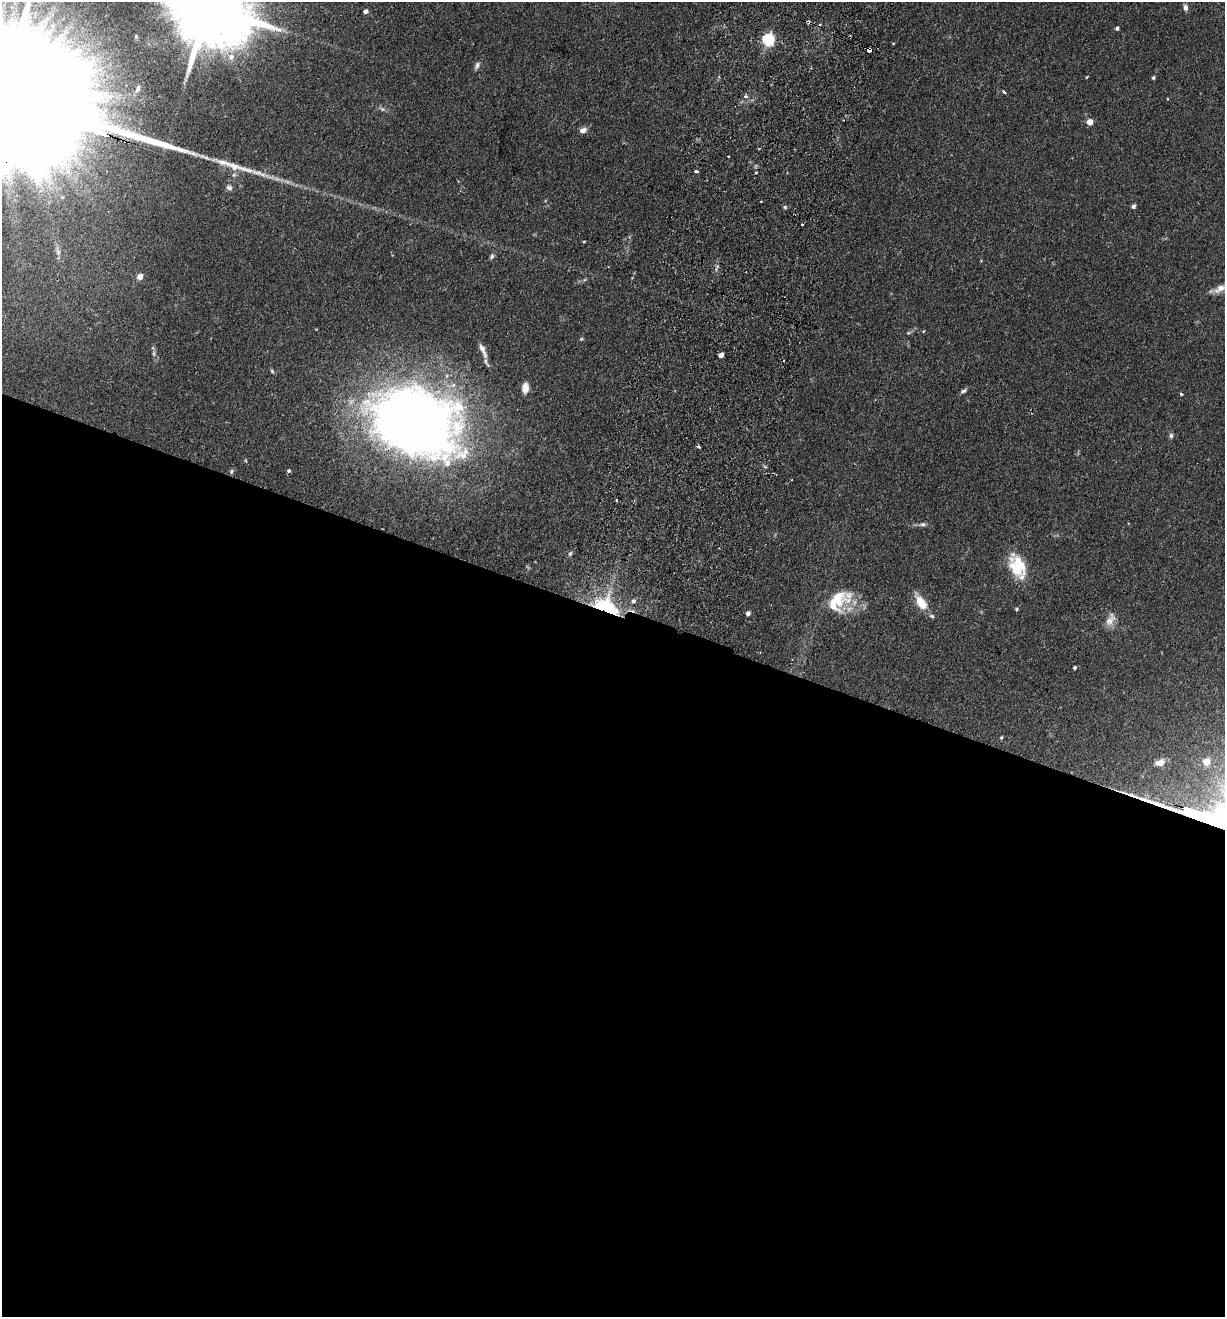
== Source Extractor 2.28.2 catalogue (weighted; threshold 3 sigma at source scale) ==
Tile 14 of 4 x 4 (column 2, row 4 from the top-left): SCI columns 1536-2758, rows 21-1335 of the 5389 x 5300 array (HDU 1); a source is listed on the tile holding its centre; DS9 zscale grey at full resolution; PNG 1227 x 1319 px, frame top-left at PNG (2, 2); no overlay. Shown black and unused: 54% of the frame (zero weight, under 2 of 3 exposures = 3% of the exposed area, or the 3 px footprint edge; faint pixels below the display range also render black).
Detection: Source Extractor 2.28.2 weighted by HDU 2 'WHT'; one run over the whole footprint, this tile lists its part. Background 0.0897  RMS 0.0061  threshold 0.0274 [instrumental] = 3 sigma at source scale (4.5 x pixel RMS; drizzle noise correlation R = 1.50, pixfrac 1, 0.05/0.05 arcsec/px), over >= 5 px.
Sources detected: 67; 1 inside a brighter object's white glare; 3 cosmic-ray / hot-pixel residue — not listed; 4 inside a brighter listed object's ellipse — not listed separately; the other 59 listed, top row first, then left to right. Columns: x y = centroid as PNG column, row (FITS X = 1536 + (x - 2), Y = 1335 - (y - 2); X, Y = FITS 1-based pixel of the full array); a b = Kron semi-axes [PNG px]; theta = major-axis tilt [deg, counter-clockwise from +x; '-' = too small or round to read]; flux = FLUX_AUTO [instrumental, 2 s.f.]
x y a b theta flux
208 8 26 18 -22 9200
1185 8 7 6 - 2.5
365 11 5 4 - 2.3
808 22 5 3 - 2.7
1117 28 4 4 - 1.5
768 39 6 5 - 86
869 49 5 4 - 11
231 57 8 8 - 4.2
477 65 10 5 65 2
1087 77 4 3 - 0.53
1153 78 4 4 - 0.94
138 89 11 6 69 2
1004 92 4 3 - 2.1
745 96 7 5 21 1.3
382 109 8 5 -31 1.5
1090 122 5 4 - 7.7
583 130 8 6 16 3.1
234 166 52 9 -15 18
696 171 4 3 - 1.9
756 173 3 3 - 0.58
229 188 8 7 - 1.9
761 201 3 2 - 0.76
1133 206 5 5 - 1.5
785 207 5 5 - 0.94
802 225 3 3 - 1.1
58 251 16 6 -78 3
492 256 7 5 48 1.3
140 277 5 5 - 5.5
1221 289 20 10 14 6.2
923 331 4 4 - 0.53
908 333 8 4 30 1
581 339 5 4 - 0.76
483 350 20 6 -67 4.3
154 354 8 4 82 1.3
721 355 4 4 - 4.8
272 371 6 5 - 0.87
525 388 12 8 85 5.4
963 391 10 4 32 1.6
1181 394 4 3 - 1.1
416 423 90 62 -22 620
1171 436 7 5 90 1.4
245 460 5 3 - 0.6
231 471 7 6 - 1.2
288 471 4 4 - 1.1
617 500 3 3 - 0.69
922 524 10 5 9 1.8
570 553 7 4 62 1.1
1016 569 35 13 -57 17
837 597 39 23 1 23
633 601 6 5 - 1.6
921 602 23 10 -57 9.9
606 606 29 16 -24 49
1016 609 5 4 - 0.77
748 613 4 4 - 2.4
1110 620 19 10 65 5.3
1074 668 4 3 - 1.1
1001 737 4 3 - 0.79
1206 762 5 5 - 13
1160 763 10 7 18 6.4
Overlapping masked pixels (flux is a lower limit): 4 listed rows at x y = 808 22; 869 49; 416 423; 606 606
Isophote crosses this tile's border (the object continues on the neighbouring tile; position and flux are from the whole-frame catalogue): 2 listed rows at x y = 208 8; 1221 289